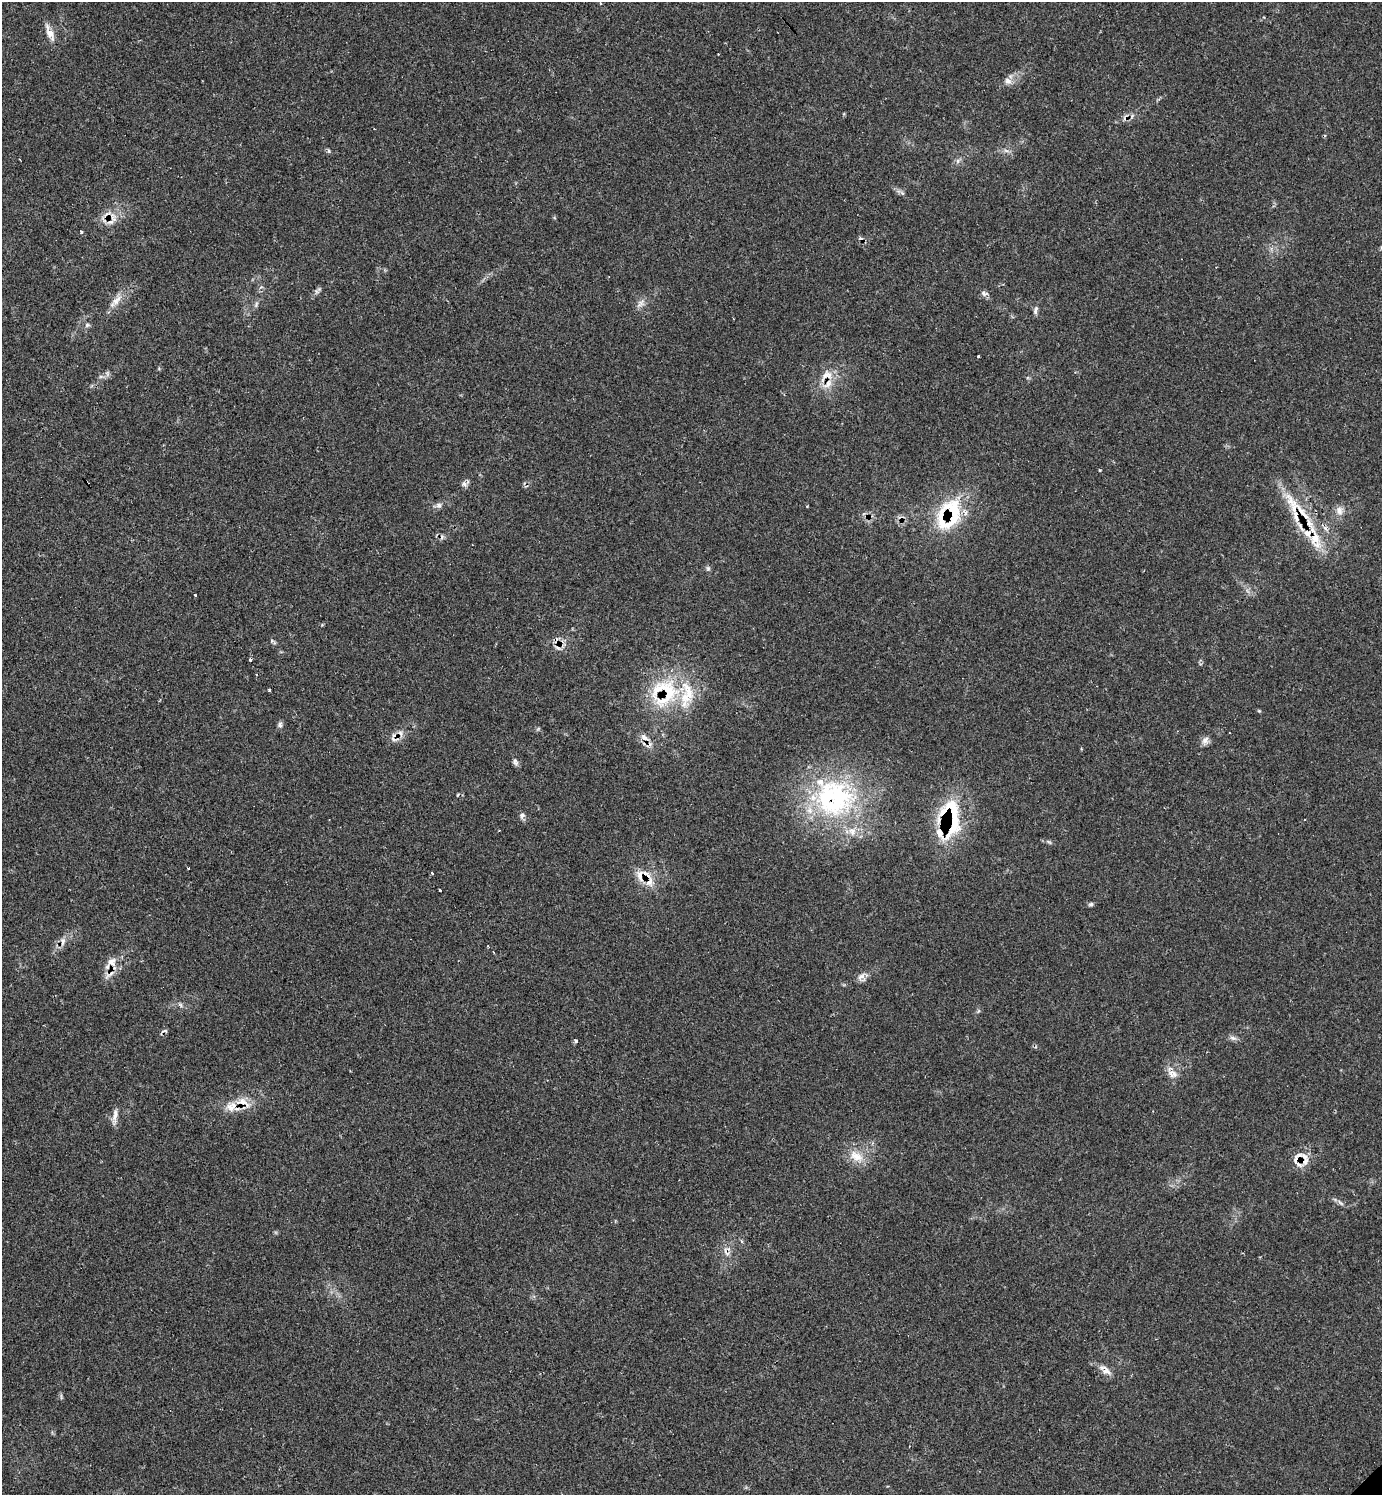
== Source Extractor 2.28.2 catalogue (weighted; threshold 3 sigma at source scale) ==
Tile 11 of 4 x 4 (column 3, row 3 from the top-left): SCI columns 3057-4436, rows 1495-2987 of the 5985 x 5985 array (HDU 1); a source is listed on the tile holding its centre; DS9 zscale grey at full resolution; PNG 1384 x 1497 px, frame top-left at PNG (2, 2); no overlay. Shown black and unused: <1% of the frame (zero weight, under 2 of 3 exposures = <1% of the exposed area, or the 3 px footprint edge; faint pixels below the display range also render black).
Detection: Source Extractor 2.28.2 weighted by HDU 2 'WHT'; one run over the whole footprint, this tile lists its part. Background 0.0626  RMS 0.0057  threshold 0.0257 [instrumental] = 3 sigma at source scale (4.5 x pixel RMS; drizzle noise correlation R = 1.50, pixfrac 1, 0.05/0.05 arcsec/px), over >= 5 px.
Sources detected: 84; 13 cosmic-ray / hot-pixel residue — not listed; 15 inside a brighter listed object's ellipse — not listed separately; the other 56 listed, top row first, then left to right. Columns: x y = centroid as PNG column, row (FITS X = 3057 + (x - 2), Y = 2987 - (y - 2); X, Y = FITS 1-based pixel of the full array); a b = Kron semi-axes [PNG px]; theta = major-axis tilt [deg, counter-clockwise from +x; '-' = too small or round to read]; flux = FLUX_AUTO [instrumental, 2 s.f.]
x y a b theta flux
600 3 3 3 - 1.1
50 33 14 10 -52 5.5
1008 81 11 9 -36 3.2
329 151 6 4 -89 0.8
1006 151 7 4 -19 1.4
20 160 3 2 - 0.54
958 161 7 4 89 1.3
902 193 8 4 -53 1.2
111 221 20 6 31 4.7
81 232 3 3 - 1.1
317 292 7 4 -19 1
984 293 9 7 -10 2
115 301 25 8 45 6.3
641 303 15 8 49 3.3
256 304 9 4 68 1.3
1035 310 12 5 76 1.8
87 325 7 6 - 1.3
978 356 3 3 - 1.6
826 375 23 13 41 9.7
1100 470 3 3 - 0.6
464 484 9 7 -36 2
439 505 9 7 -34 1.8
1293 505 46 15 -60 22
1339 510 13 10 -86 4.1
952 512 38 33 -83 39
708 568 7 6 - 1.2
195 595 3 3 - 1.9
250 659 4 3 - 0.75
269 690 3 3 - 1.8
665 692 47 43 48 52
1259 711 5 4 - 0.62
280 725 7 6 - 1.5
644 737 14 7 -34 4.3
1205 740 12 8 71 2.8
515 762 10 7 -61 1.8
834 798 59 54 -11 100
522 815 8 6 50 1.8
951 817 54 27 -87 46
1049 842 7 4 -43 0.89
646 875 19 9 -49 6.6
440 890 3 3 - 1.3
1091 904 7 5 15 1.1
63 941 12 6 86 2.7
112 962 13 12 - 5.8
109 975 21 5 31 3.1
861 977 13 7 45 3
181 1005 7 4 -70 0.97
1233 1038 10 6 -10 2
576 1041 4 3 - 2.6
1173 1074 15 9 -22 4.4
243 1102 27 11 -20 9.2
115 1116 23 6 82 3.7
856 1156 23 13 -33 9.9
1296 1158 25 11 50 7.1
1341 1203 11 4 -44 1.4
1106 1371 14 9 -9 4.3
Overlapping masked pixels (flux is a lower limit): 12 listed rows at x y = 111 221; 826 375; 1293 505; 952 512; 665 692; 644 737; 834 798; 951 817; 646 875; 112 962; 243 1102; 1296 1158